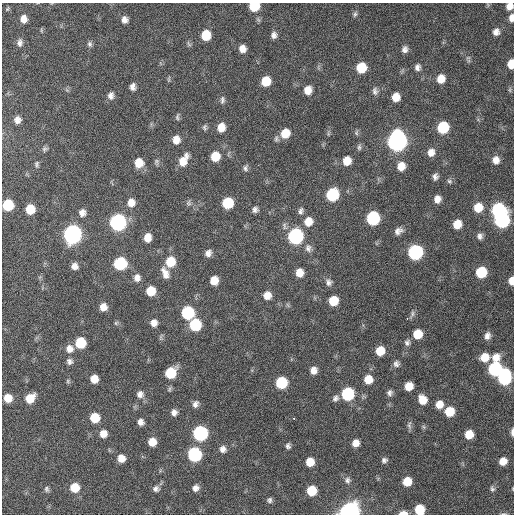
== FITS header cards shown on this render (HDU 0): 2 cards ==
NAXIS1  =                  512 / Axis length
NAXIS2  =                  512 / Axis length

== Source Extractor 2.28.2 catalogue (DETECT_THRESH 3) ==
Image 512 x 512 px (HDU 0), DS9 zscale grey, 1 PNG px = 1 image px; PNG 516 x 516 px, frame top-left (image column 1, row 512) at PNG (2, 3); no overlay
Background 399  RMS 11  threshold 32.2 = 3 sigma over >= 5 px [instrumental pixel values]
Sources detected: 160; all 160 listed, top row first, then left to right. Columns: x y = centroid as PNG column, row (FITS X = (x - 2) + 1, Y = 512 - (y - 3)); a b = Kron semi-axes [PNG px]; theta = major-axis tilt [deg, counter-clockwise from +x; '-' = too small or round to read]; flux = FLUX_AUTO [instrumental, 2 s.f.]
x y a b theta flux
254 6 8 7 - 22000
509 6 7 6 - 5500
7 9 5 4 - 830
355 14 7 5 77 1600
511 18 9 6 85 4300
24 19 7 6 - 5100
124 20 8 7 - 3600
41 30 6 3 -72 760
496 32 10 9 - 4200
206 35 8 7 - 17000
274 35 8 7 - 3200
20 43 10 6 87 2700
90 44 8 6 -87 1800
242 49 7 6 - 4900
405 49 8 6 75 3000
468 58 8 6 52 1800
511 64 8 6 86 10000
417 67 9 7 77 2900
361 68 8 7 - 21000
169 79 8 3 77 940
441 79 9 8 - 8800
266 81 8 7 - 14000
132 87 7 5 81 3300
308 90 8 8 - 7000
510 90 8 5 72 1400
375 91 10 7 -84 2600
111 96 9 7 88 3300
396 97 7 7 - 8200
222 100 9 5 87 1900
177 117 9 4 83 1300
17 120 8 7 - 4300
205 127 7 5 89 1400
221 127 8 7 - 7900
443 127 9 8 - 35000
285 133 10 8 64 13000
356 133 8 5 74 1300
328 134 6 4 72 980
176 140 8 7 - 6100
397 141 10 9 - 450000
359 147 8 5 84 1600
45 149 8 6 27 1700
431 152 9 8 - 5200
215 156 8 8 - 14000
183 160 13 7 61 9300
496 160 9 8 - 5300
347 161 8 7 - 9400
156 162 8 6 -85 1600
139 163 8 8 - 12000
37 164 9 5 83 1600
401 166 10 8 77 7800
245 168 8 6 83 1800
435 177 7 6 - 2600
449 181 8 6 -31 1600
332 195 9 8 - 49000
437 199 8 7 - 4800
131 203 9 8 - 6700
189 203 7 6 - 1800
228 203 8 8 - 29000
8 205 8 7 - 32000
478 207 10 9 - 13000
30 209 8 7 - 16000
255 210 7 6 - 2500
498 210 9 8 - 93000
301 211 8 6 73 2300
82 213 8 8 - 4000
373 218 9 8 - 74000
502 220 9 8 - 120000
308 221 10 9 - 8800
118 222 9 8 - 200000
457 224 8 8 - 11000
398 231 10 7 26 3800
72 234 9 8 - 340000
295 236 9 8 - 140000
480 236 9 8 - 3200
147 238 8 7 - 7000
308 248 11 8 -82 3700
415 252 9 8 - 110000
208 253 7 6 - 3600
170 262 9 8 - 17000
120 263 8 8 - 55000
74 266 7 7 - 4100
481 272 8 8 - 29000
165 273 14 7 -68 6100
299 273 8 8 - 8200
137 278 9 8 - 4200
214 280 7 7 - 9200
511 281 8 5 88 7000
329 282 10 9 - 3300
151 291 8 7 - 14000
267 295 9 8 - 6700
333 301 8 8 - 15000
288 305 7 4 -71 1100
103 307 7 7 - 6300
188 313 8 8 - 58000
412 314 12 5 67 2000
407 319 3 2 - 6300
116 323 6 5 - 1100
154 323 7 7 - 4500
195 325 8 8 - 41000
417 334 8 7 - 13000
487 336 9 7 75 3900
407 342 9 8 - 2500
80 343 8 7 - 27000
69 349 10 9 - 5400
380 351 8 7 - 13000
484 357 9 8 - 11000
496 358 13 9 66 8100
69 361 8 8 - 2600
396 364 8 8 - 2700
495 369 9 8 - 82000
313 370 8 7 - 5300
171 373 9 7 52 29000
504 377 11 8 81 90000
94 379 7 6 - 8600
368 379 8 8 - 10000
68 381 6 5 - 1100
281 383 8 8 - 41000
409 386 7 7 - 10000
389 393 7 6 - 2400
140 394 9 8 - 3700
347 394 8 8 - 61000
8 398 8 7 - 10000
30 398 9 7 43 13000
335 398 9 7 57 2700
422 400 9 7 -69 10000
195 404 9 7 64 3000
439 404 8 7 - 7500
174 412 7 6 - 3300
449 412 8 8 - 16000
95 418 7 7 - 17000
294 418 3 3 - 2400
140 422 6 5 - 3500
409 425 12 5 89 2000
424 427 7 4 -70 1100
512 432 8 3 89 2800
200 433 8 8 - 120000
103 434 7 7 - 6300
469 434 7 7 - 11000
152 442 7 7 - 9000
356 443 8 7 - 5800
288 446 7 6 - 2100
223 449 8 8 - 3800
194 454 8 8 - 91000
121 458 7 6 - 7300
384 460 7 6 - 2300
503 461 7 6 - 7300
310 462 7 7 - 11000
347 480 9 9 - 3000
407 481 7 7 - 12000
75 488 8 8 - 16000
195 488 7 7 - 3600
47 489 8 6 -76 1700
156 489 7 6 - 2400
492 489 8 6 -72 1600
312 491 8 7 - 19000
269 500 7 6 - 2000
419 509 8 7 - 18000
350 512 9 7 11 420000
403 513 8 4 2 6400
504 514 8 4 8 1000
At the frame edge (FLAGS 8, measured only in part): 11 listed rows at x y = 254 6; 509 6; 511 18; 511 64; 8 205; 511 281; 512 432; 419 509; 350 512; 403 513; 504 514